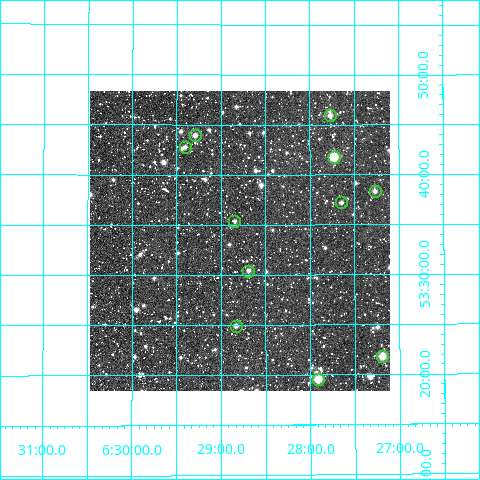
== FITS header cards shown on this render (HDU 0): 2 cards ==
NAXIS1  =                  300
NAXIS2  =                  300

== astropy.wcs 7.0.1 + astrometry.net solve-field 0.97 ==
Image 300 x 300 px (HDU 0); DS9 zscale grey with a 90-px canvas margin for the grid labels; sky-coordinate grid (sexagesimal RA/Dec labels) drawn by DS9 from the SOLVED WCS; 11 Tycho-2 reference stars matched to detected sources circled (green)
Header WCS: RA---TAN/DEC--TAN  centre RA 06:28:47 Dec +53:33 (97.20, +53.56 deg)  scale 6 arcsec/px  FOV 30.0' x 30.0'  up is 0 deg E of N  parity normal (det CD < 0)
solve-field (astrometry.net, Tycho-2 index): VERIFIED the header's WCS against the Tycho-2 star catalogue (verified at 2 index scales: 9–11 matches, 0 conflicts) and refined it, rather than solving blind
Solved WCS: RA---TAN-SIP/DEC--TAN-SIP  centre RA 06:28:47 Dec +53:33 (97.20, +53.56 deg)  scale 6.01 arcsec/px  FOV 30.0' x 30.0'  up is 0 deg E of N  parity normal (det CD < 0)
The solver's refit moves the header's centre by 0.89 arcsec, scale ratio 1.001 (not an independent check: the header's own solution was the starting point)
Tycho-2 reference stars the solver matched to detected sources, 11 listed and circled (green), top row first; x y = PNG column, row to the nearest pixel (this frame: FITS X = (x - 90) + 1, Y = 300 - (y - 91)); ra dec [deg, ICRS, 3 dp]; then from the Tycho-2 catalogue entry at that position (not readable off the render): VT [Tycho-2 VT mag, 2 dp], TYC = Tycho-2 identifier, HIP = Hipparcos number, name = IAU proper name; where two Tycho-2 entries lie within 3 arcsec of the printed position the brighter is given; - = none
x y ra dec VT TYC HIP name
330 115 96.942 +53.765 11.55 3765-1879-1 - -
195 135 97.323 +53.732 11.50 3765-1461-1 - -
185 147 97.351 +53.713 11.88 3765-1789-1 - -
334 157 96.932 +53.696 11.23 3765-1987-1 - -
375 191 96.817 +53.639 12.00 3765-1891-1 - -
341 202 96.911 +53.620 12.03 3765-1517-1 - -
234 221 97.211 +53.589 12.00 3765-1898-1 - -
248 271 97.172 +53.507 11.94 3765-631-1 - -
236 326 97.208 +53.415 11.49 3765-1779-1 - -
382 356 96.798 +53.363 10.18 3765-1968-1 - -
318 379 96.979 +53.326 10.38 3765-1792-1 - -